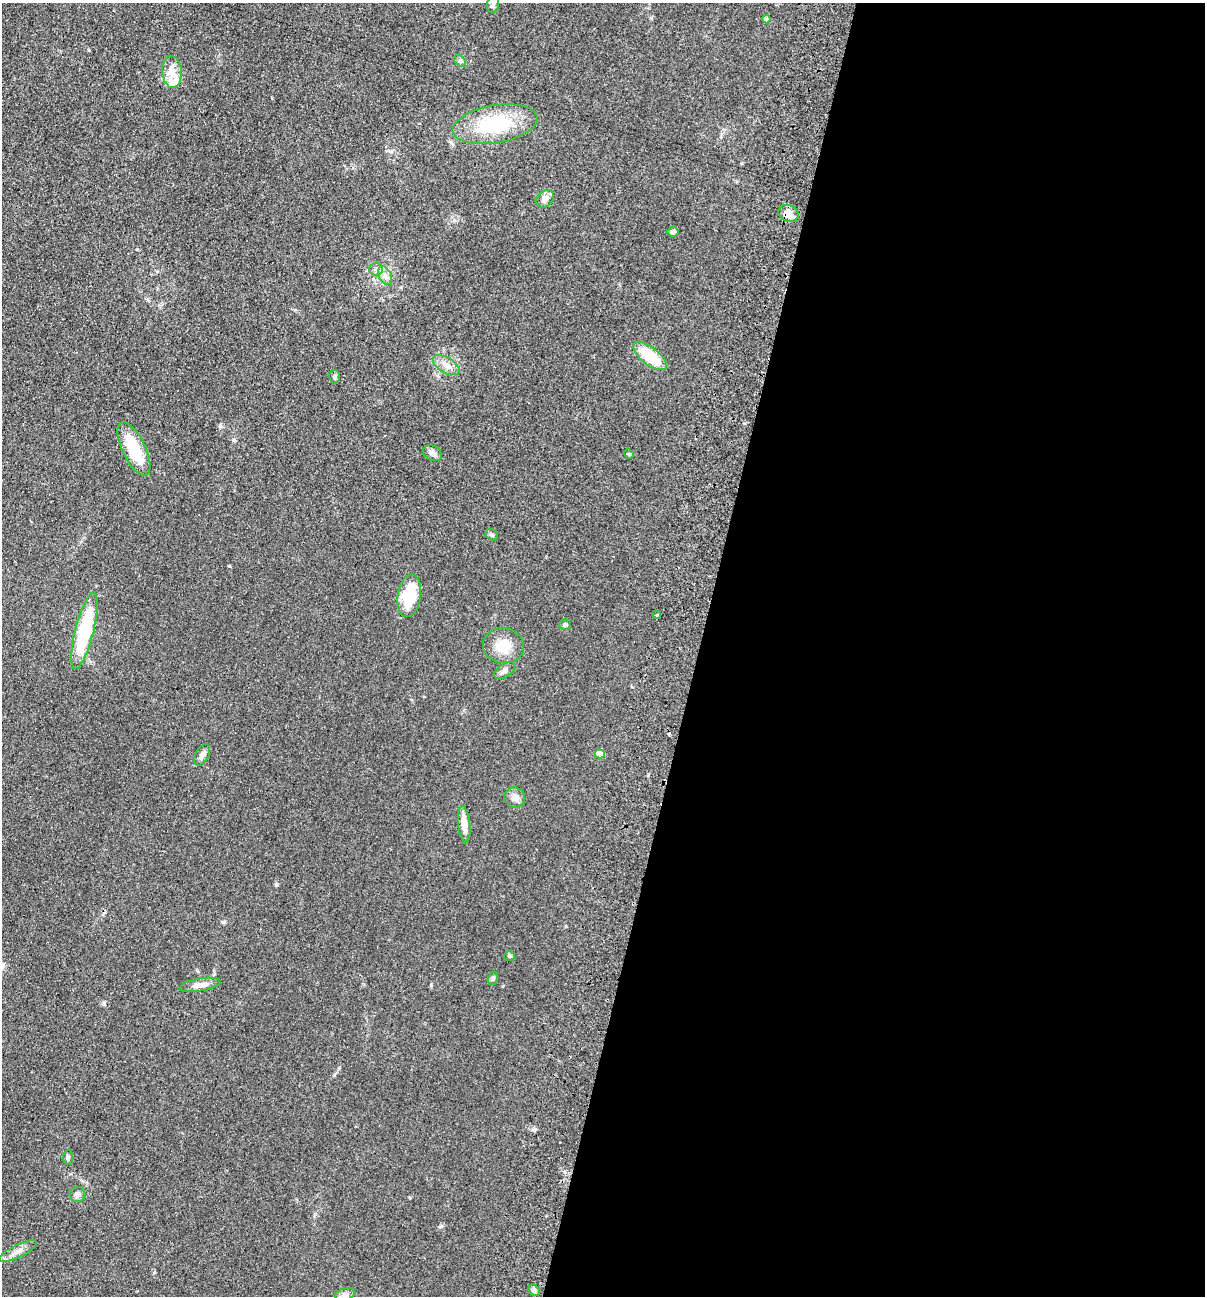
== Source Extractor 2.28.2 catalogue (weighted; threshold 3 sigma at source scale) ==
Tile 12 of 4 x 4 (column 4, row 3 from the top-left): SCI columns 3920-5122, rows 1313-2606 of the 5308 x 5212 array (HDU 1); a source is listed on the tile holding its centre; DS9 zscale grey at full resolution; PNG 1207 x 1298 px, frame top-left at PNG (2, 3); each listed source drawn as its Kron ellipse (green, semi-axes under 4 px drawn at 4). Shown black and unused: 42% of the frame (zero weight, under 2 of 3 exposures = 3% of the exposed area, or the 3 px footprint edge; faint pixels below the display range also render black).
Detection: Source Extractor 2.28.2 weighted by HDU 2 'WHT'; one run over the whole footprint, this tile lists its part. Background 0.0596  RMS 0.0088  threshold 0.0398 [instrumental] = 3 sigma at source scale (4.5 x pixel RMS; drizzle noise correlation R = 1.50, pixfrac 1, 0.05/0.05 arcsec/px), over >= 5 px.
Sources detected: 37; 1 cosmic-ray / hot-pixel residue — neither listed nor drawn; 1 inside a brighter listed object's ellipse — not listed separately; the other 35 listed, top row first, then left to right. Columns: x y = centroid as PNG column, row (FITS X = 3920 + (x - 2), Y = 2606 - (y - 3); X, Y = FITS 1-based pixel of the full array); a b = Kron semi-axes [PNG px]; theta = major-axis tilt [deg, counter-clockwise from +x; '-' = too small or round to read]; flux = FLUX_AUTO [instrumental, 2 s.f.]
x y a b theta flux
493 4 8 6 74 2.2
766 19 4 4 - 3.2
460 61 7 4 -45 1.6
172 72 16 10 -86 9.7
495 124 43 18 10 54
545 199 10 7 40 5.5
788 213 10 8 -24 6.6
673 232 5 5 - 3.3
376 269 6 6 - 2.6
385 275 10 6 -63 3.9
650 356 20 8 -37 30
446 365 15 7 -31 6.1
335 376 6 5 - 1.7
134 449 29 11 -64 31
432 453 10 7 -29 4
629 454 5 4 - 0.9
492 535 6 5 - 1.6
409 596 21 11 81 32
657 614 3 3 - 2
565 625 6 5 - 1.9
84 631 39 9 76 65
504 646 20 17 -9 16
505 671 12 6 31 3.3
600 754 5 4 - 14
202 755 11 6 62 4.2
515 797 10 10 - 5.3
464 824 18 6 -84 9.3
510 956 5 4 - 1.2
493 978 7 5 74 1.5
200 985 21 6 9 7.4
68 1157 7 5 88 1.8
77 1194 8 7 - 2.5
18 1251 21 6 26 6
534 1290 6 5 - 1.9
345 1294 10 5 13 2.7
Overlapping masked pixels (flux is a lower limit): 1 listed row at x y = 788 213
Unlisted compact peaks at least as high as the median listed source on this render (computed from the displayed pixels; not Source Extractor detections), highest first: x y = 441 1226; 229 566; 276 885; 220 426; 104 1003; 431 985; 234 440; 334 1075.